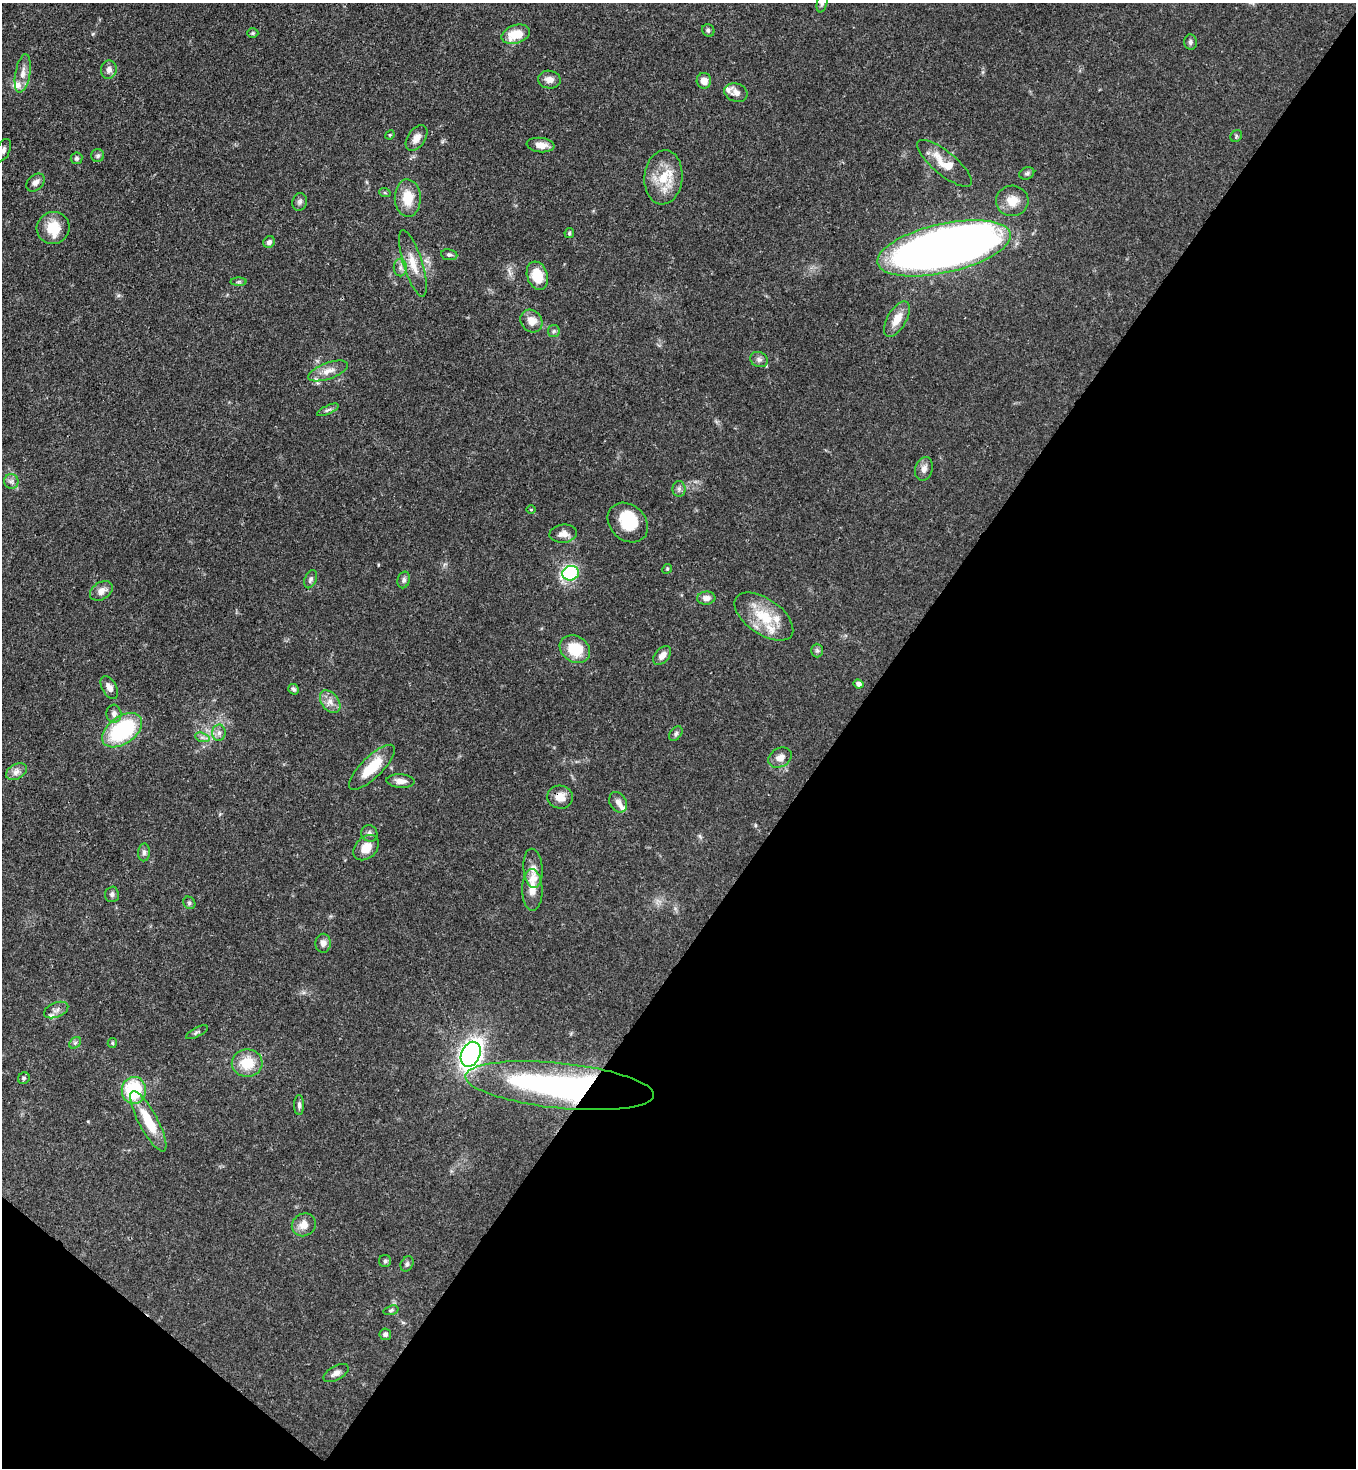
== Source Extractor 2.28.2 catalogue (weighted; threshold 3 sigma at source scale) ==
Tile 15 of 4 x 4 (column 3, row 4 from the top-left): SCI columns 3070-4423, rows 60-1525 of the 6001 x 5979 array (HDU 1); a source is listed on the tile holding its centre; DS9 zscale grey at full resolution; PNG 1358 x 1470 px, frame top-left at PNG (2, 3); each listed source drawn as its Kron ellipse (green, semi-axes under 4 px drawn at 4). Shown black and unused: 40% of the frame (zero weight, under 3 of 4 exposures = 7% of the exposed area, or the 3 px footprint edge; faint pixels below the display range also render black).
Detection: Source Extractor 2.28.2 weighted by HDU 2 'WHT'; one run over the whole footprint, this tile lists its part. Background 0.0679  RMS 0.0035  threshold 0.0158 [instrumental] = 3 sigma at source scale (4.5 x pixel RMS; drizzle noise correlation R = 1.50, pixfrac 1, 0.05/0.05 arcsec/px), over >= 5 px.
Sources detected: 106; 1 inside a brighter object's white glare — neither listed nor drawn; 9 inside a brighter listed object's ellipse — not listed separately; the other 96 listed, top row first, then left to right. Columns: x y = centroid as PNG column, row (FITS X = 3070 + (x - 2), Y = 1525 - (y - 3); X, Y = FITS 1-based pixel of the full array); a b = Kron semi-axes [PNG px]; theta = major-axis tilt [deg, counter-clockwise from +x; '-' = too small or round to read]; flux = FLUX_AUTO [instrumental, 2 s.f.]
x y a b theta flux
822 3 10 5 76 0.88
708 30 6 6 - 0.78
253 33 5 5 - 0.49
516 34 14 9 18 7.5
1190 42 7 6 - 0.94
109 70 9 8 - 1.8
23 73 19 7 80 3.2
549 80 11 9 -9 2.2
704 81 8 7 - 2.9
736 93 12 9 -18 2.3
390 135 5 4 - 0.37
1236 136 6 5 - 0.57
416 138 14 8 55 2.7
540 145 14 7 -5 3.3
3 150 12 6 65 1.3
98 156 6 6 - 0.81
76 158 6 6 - 0.75
944 163 34 11 -39 7.6
1027 173 8 6 25 0.79
663 177 27 19 85 11
36 182 10 7 43 1.8
385 193 6 3 -19 0.41
408 198 19 13 -88 7.7
1012 201 16 15 - 5.3
300 202 9 7 75 1.1
53 228 16 16 - 7.5
569 233 5 4 - 0.55
269 242 6 5 - 1.1
944 248 68 24 13 440
449 255 8 5 -9 0.83
413 263 34 9 -72 5.8
400 268 9 6 90 1.4
537 276 14 10 -70 7.8
239 282 8 4 0 0.58
897 319 20 9 59 5.2
531 321 12 10 -54 3.8
554 331 6 5 - 0.68
759 360 9 7 -21 1.2
328 371 21 8 19 3.4
328 410 11 4 25 0.88
924 469 12 8 73 2
11 481 7 7 - 1.3
679 489 8 6 -90 1
531 510 5 3 - 0.29
628 523 22 17 -43 12
563 534 14 9 5 2.6
667 569 5 4 - 0.4
570 573 8 7 - 32
311 579 9 6 68 0.99
404 580 8 6 73 1
101 591 12 8 32 2.6
706 598 9 6 5 2.1
764 617 33 17 -35 13
575 649 16 13 -31 11
817 650 7 6 - 0.76
662 655 11 7 48 2.3
858 684 5 4 - 1.5
109 688 12 7 -61 2.3
294 689 6 5 - 0.75
330 702 13 8 -53 2.6
114 714 9 7 -86 1.6
122 730 22 13 35 34
219 733 8 6 88 1.3
676 734 8 5 51 0.82
202 737 7 4 -18 0.86
780 758 12 9 30 2.8
372 767 30 10 44 9.9
16 772 11 7 29 1.9
400 781 14 7 -4 2.3
560 797 13 11 -12 3.6
618 802 11 8 -59 1.8
369 833 8 8 - 1.2
366 848 14 10 43 4.6
144 852 9 6 88 1.1
533 868 20 9 -85 3.2
532 890 21 10 -89 4.1
112 894 8 7 - 1.1
189 903 7 5 -47 0.64
323 943 9 7 87 2
56 1010 13 7 21 1.7
197 1032 12 4 27 0.75
75 1043 6 5 - 0.69
112 1043 5 4 - 0.44
471 1054 13 9 66 150
247 1063 15 13 2 9
24 1078 6 5 - 0.61
560 1086 95 22 -6 110
134 1090 13 12 - 23
299 1105 10 5 -89 0.98
148 1121 34 9 -62 12
304 1225 12 11 - 3.5
385 1261 6 6 - 0.65
407 1264 8 6 63 0.87
391 1310 8 4 15 0.61
385 1334 6 5 - 1
336 1373 14 7 29 1.9
Overlapping masked pixels (flux is a lower limit): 2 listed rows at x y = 560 797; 560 1086
Isophote crosses this tile's border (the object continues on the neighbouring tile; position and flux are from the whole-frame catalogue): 2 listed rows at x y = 822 3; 3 150